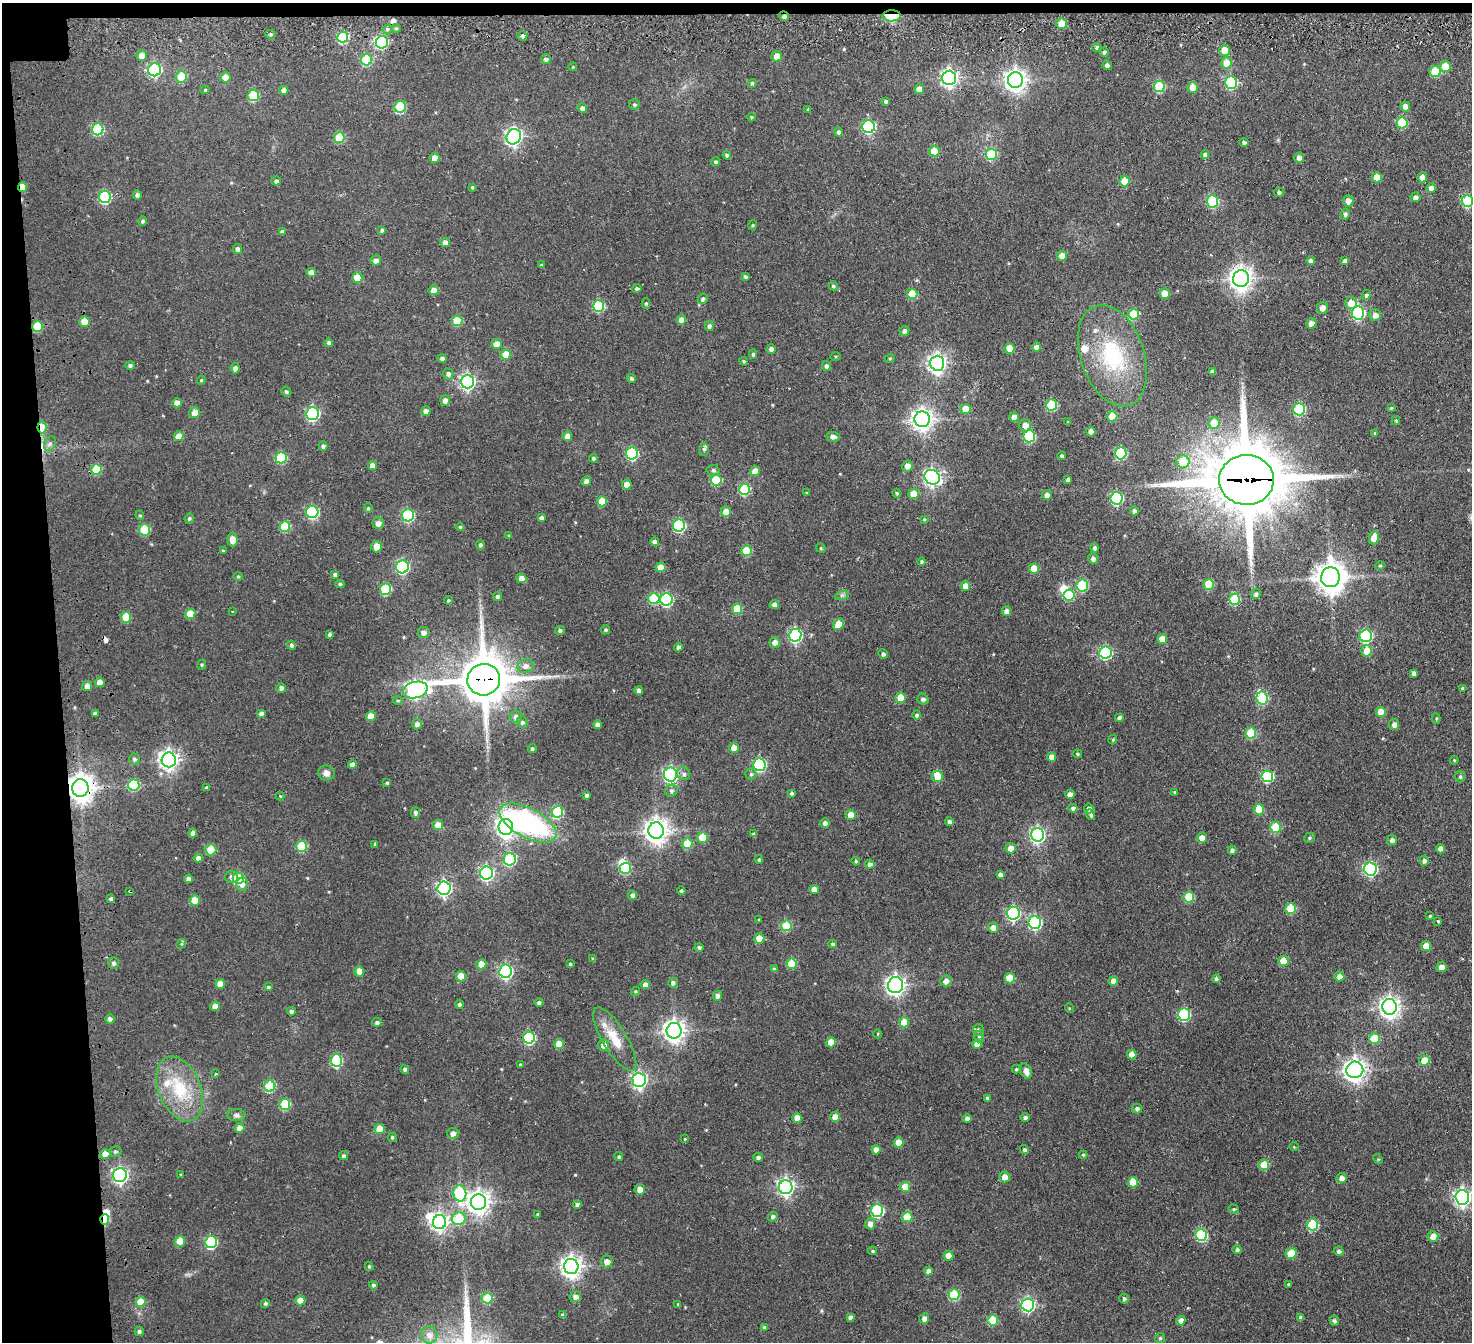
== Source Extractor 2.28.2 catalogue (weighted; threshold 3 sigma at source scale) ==
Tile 1 of 3 x 3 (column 1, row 1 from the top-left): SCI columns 106-1575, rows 2928-4267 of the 4620 x 4603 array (HDU 1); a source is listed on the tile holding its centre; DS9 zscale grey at full resolution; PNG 1474 x 1344 px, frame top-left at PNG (2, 3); each listed source drawn as its Kron ellipse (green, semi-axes under 4 px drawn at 4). Shown black and unused: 5% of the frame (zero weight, under 3 of 4 exposures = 11% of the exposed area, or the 3 px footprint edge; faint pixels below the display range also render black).
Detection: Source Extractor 2.28.2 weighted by HDU 2 'WHT'; one run over the whole footprint, this tile lists its part. Background 0.287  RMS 0.012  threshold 0.0546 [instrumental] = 3 sigma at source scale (4.5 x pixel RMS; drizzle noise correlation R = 1.50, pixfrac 1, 0.05/0.05 arcsec/px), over >= 5 px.
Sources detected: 521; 5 inside a brighter object's white glare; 3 cosmic-ray / hot-pixel residue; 1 long thin detection or spike segment (spike, bleed or trail) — neither listed nor drawn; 5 inside a brighter listed object's ellipse — not listed separately; of the other 507, all 500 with FLUX_AUTO >= 1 (the completeness limit of this list) listed and drawn (7 fainter detections not listed), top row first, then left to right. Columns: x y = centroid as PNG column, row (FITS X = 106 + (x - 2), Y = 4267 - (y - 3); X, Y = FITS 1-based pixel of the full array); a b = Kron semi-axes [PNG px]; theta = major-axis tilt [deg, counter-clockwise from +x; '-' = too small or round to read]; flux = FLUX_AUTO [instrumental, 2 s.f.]
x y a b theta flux
784 16 5 4 - 3.6
892 16 9 5 1 48
1062 24 5 5 - 26
396 28 5 4 - 2
387 29 4 4 - 1.9
271 34 5 4 - 2.3
522 36 5 4 - 3.2
343 37 5 5 - 83
382 42 6 6 - 110
1096 47 4 4 - 2
1225 50 5 5 - 17
1104 52 5 4 - 2.3
142 56 5 5 - 8.9
777 56 5 5 - 11
546 59 5 4 - 2.8
367 60 6 5 - 73
1226 63 5 5 - 24
1107 65 5 4 - 4.5
1445 66 5 5 - 22
573 67 4 3 - 1.2
155 70 6 6 - 180
1435 72 5 5 - 39
181 77 6 5 - 40
226 77 5 5 - 15
949 78 7 7 - 410
1015 80 8 7 - 790
1231 82 6 6 - 110
752 83 4 4 - 1.9
1159 86 6 5 - 67
1193 87 5 5 - 15
919 89 5 4 - 10
205 90 4 4 - 1.3
284 90 4 4 - 7.8
253 95 6 5 - 61
885 101 4 4 - 2.5
634 104 5 5 - 2
1405 106 5 5 - 8.1
400 107 6 5 - 72
582 108 4 4 - 4.3
808 109 4 4 - 1.2
751 117 4 4 - 1.4
1402 123 5 5 - 52
869 127 6 6 - 160
98 129 6 5 - 80
838 132 4 4 - 3.3
514 137 8 7 - 380
339 138 5 5 - 44
1244 142 5 4 - 2.6
934 151 5 5 - 25
1205 154 4 4 - 3.3
727 155 4 4 - 3
991 155 5 5 - 61
435 158 5 5 - 14
1299 158 5 5 - 6.3
716 162 4 4 - 2.3
1377 177 5 5 - 17
1422 177 5 5 - 7.9
276 181 4 4 - 3.4
1125 181 5 5 - 26
22 187 5 4 - 24
472 187 3 3 - 1.3
1431 188 5 4 - 5.7
1279 192 5 4 - 2.6
137 195 4 4 - 3.4
105 197 6 6 - 110
1415 197 5 4 - 4.1
1213 201 6 5 - 82
1348 201 6 5 - 8.3
1467 201 6 5 - 86
1345 214 5 4 - 3
143 221 5 4 - 2.3
753 225 5 3 - 1.2
382 230 4 3 - 2.3
282 232 4 4 - 4.2
445 243 5 4 - 7.8
238 249 5 4 - 4.3
1062 256 5 5 - 11
376 260 5 5 - 5.8
1311 260 4 4 - 3.9
1345 261 4 4 - 3.9
541 265 4 4 - 1.3
311 272 5 4 - 8.5
745 277 4 3 - 2.2
357 278 5 5 - 24
1241 279 8 8 - 950
833 286 5 4 - 2.2
637 289 4 4 - 2.7
434 290 5 5 - 9.6
912 294 5 5 - 35
1165 294 5 5 - 19
1366 295 5 4 - 2.3
703 299 5 5 - 2.9
646 303 5 4 - 1.9
1351 303 6 6 - 15
598 306 6 5 - 83
1322 308 6 5 - 8.5
1358 313 6 6 - 160
1134 314 5 5 - 48
1375 315 6 6 - 6.4
682 320 5 4 - 9.9
457 321 5 5 - 37
84 322 5 5 - 19
1311 323 5 5 - 6.7
38 326 5 5 - 47
709 326 5 4 - 3.3
904 331 5 5 - 3.8
329 343 4 4 - 3.9
497 344 5 5 - 12
1036 347 4 4 - 7.4
771 349 5 4 - 4.3
1010 349 5 5 - 20
753 354 4 4 - 1.9
506 355 5 5 - 24
835 356 5 3 - 1.2
1112 356 52 31 -71 110
442 358 4 4 - 3.2
890 358 5 3 - 1.3
744 361 4 3 - 1.5
937 363 7 7 - 540
130 365 5 4 - 2.6
826 366 5 4 - 3.5
235 368 5 4 - 4.4
1213 371 4 4 - 4.1
448 374 6 5 - 3.1
631 378 5 4 - 2.2
201 380 4 3 - 1.5
467 382 7 6 - 310
286 392 5 4 - 2.6
445 400 5 5 - 6
177 403 4 4 - 8
1052 405 5 5 - 79
1391 408 4 4 - 1.4
966 409 5 5 - 23
1299 409 6 6 - 97
426 411 5 5 - 5.5
195 413 5 5 - 13
313 414 6 6 - 180
1112 416 5 5 - 21
1014 417 5 4 - 11
922 419 8 7 - 780
1396 420 4 4 - 1.2
1068 422 4 4 - 1.1
1214 423 6 5 - 25
1025 425 6 6 - 12
42 427 6 4 87 24
1091 432 5 4 - 8.6
1375 433 3 3 - 1.6
179 436 5 5 - 13
567 436 5 4 - 7.6
833 436 7 4 -12 5.1
1029 436 6 6 - 88
50 444 7 5 67 3.5
323 446 4 4 - 3.6
704 449 6 5 - 2.3
632 453 6 6 - 120
1121 453 6 5 - 90
1062 456 4 3 - 2.7
281 458 5 5 - 77
593 458 4 4 - 2.5
1183 462 6 6 - 32
373 465 4 4 - 8.4
907 466 5 5 - 8.2
96 470 5 5 - 51
713 470 6 5 - 3.1
755 471 5 5 - 14
932 477 8 7 - 340
716 480 5 5 - 48
1068 480 4 4 - 4.4
1246 480 27 25 -1 10000
586 481 5 4 - 5.2
627 484 5 5 - 12
745 489 5 5 - 77
807 493 4 3 - 1.2
897 493 4 4 - 1.7
914 494 5 5 - 20
1047 495 5 5 - 5
1117 498 6 6 - 120
602 501 5 5 - 29
368 508 5 4 - 1.7
1134 511 4 4 - 3.7
312 512 6 6 - 130
726 512 5 5 - 12
140 515 5 4 - 1.5
408 515 6 6 - 110
189 518 5 4 - 2.1
542 518 4 4 - 3.8
924 519 4 3 - 1.5
378 523 6 5 - 6.7
679 526 6 6 - 120
285 527 5 5 - 52
460 527 4 4 - 1.5
145 530 6 5 - 47
509 536 4 4 - 1.2
1374 538 7 5 80 14
232 540 7 5 -87 13
655 542 4 4 - 6
480 545 5 4 - 2.8
377 547 6 5 - 13
821 548 5 4 - 1.6
1094 548 4 4 - 3.1
223 551 4 3 - 1.4
746 551 5 5 - 44
1093 559 5 5 - 4.5
922 562 4 4 - 2.1
1380 566 5 4 - 1.4
402 567 6 6 - 170
661 567 5 5 - 13
1034 569 5 5 - 20
335 574 4 4 - 3.6
238 577 4 4 - 1.4
1330 577 10 9 - 1800
521 578 5 5 - 7.3
340 584 4 4 - 1.9
1209 584 5 5 - 44
965 586 5 5 - 8.3
1082 586 6 5 - 77
385 589 6 5 - 66
1256 594 5 5 - 2.6
842 595 7 4 18 2.5
1069 595 5 5 - 55
497 596 4 4 - 2.6
654 598 6 5 - 60
666 599 6 6 - 140
1235 599 5 5 - 68
448 600 4 3 - 1.5
774 604 4 4 - 4.7
737 609 5 5 - 40
232 611 3 2 - 1.1
1007 611 5 4 - 6.7
190 614 5 5 - 32
126 617 5 5 - 32
838 624 6 5 - 20
560 630 5 4 - 2.6
605 630 5 4 - 1.9
424 632 5 5 - 4.8
329 634 4 4 - 2.3
795 635 6 6 - 190
1366 636 6 6 - 140
1162 639 5 5 - 15
775 642 5 5 - 8.3
291 645 5 4 - 2.5
678 647 4 4 - 3.8
1367 651 6 5 - 20
1105 652 6 6 - 140
883 654 5 4 - 3.3
202 665 5 4 - 1.6
525 666 8 7 - 6.5
1414 673 4 4 - 3.9
484 680 16 15 - 5300
100 682 5 5 - 13
87 686 5 5 - 7.6
281 688 5 5 - 4
1462 688 4 4 - 2.7
415 690 13 8 13 360
639 690 4 4 - 5.4
900 698 5 5 - 23
1262 698 6 5 - 67
923 699 6 5 - 2.9
398 701 5 3 - 1.3
1381 712 5 5 - 19
95 713 4 4 - 3.5
261 713 5 4 - 4.1
917 715 5 4 - 2.3
371 716 5 5 - 16
516 717 6 6 - 4.8
1119 718 4 4 - 4.3
1436 719 5 4 - 1.4
522 722 5 5 - 3.2
417 724 5 5 - 4.6
1394 724 5 5 - 5.7
597 725 4 4 - 6.6
1251 733 5 5 - 48
1113 740 5 4 - 1.5
734 748 5 5 - 13
532 749 4 4 - 2.3
1077 754 5 4 - 1.8
1052 757 5 4 - 7.9
134 759 5 5 - 2.6
169 760 7 7 - 600
1454 760 4 4 - 1.2
759 764 6 6 - 160
352 765 4 4 - 5.3
326 773 8 7 - 7.3
670 774 7 6 - 270
684 774 7 6 - 3.8
751 774 5 5 - 2.2
1267 776 6 6 - 99
1460 776 6 4 -89 2.3
937 777 6 5 - 19
387 783 4 3 - 2.1
134 785 5 5 - 70
80 788 9 8 - 1400
206 788 3 3 - 1.9
671 791 6 6 - 2.7
1175 792 3 3 - 1.5
791 793 4 4 - 2.5
1070 794 4 4 - 6.7
586 795 4 4 - 2.3
280 796 4 4 - 1.1
1073 808 4 4 - 3.5
1089 809 5 5 - 4.3
1259 809 5 5 - 26
557 812 6 5 - 84
415 813 5 4 - 3.4
851 815 5 5 - 13
1091 815 6 4 -66 2.7
949 822 4 4 - 3.9
528 823 31 14 -28 220
825 823 5 4 - 4.6
438 825 5 5 - 12
506 827 8 7 - 640
1276 827 5 5 - 43
656 830 8 8 - 1000
193 833 4 4 - 5.8
754 834 4 4 - 2.7
1037 835 7 6 - 280
702 837 5 5 - 22
1202 838 5 5 - 9.7
1309 838 6 5 - 2
1392 840 5 5 - 4.2
375 844 4 3 - 1.8
687 844 5 5 - 39
302 846 5 5 - 54
1011 848 5 5 - 12
1440 849 4 4 - 6.7
211 850 5 5 - 31
1232 850 4 4 - 3.9
198 858 5 4 - 5.5
510 859 6 6 - 100
759 859 4 3 - 1.5
856 861 4 4 - 1.5
1424 861 5 4 - 3.8
870 864 5 4 - 4
625 868 5 5 - 66
1370 869 6 6 - 190
486 873 6 6 - 220
1000 875 4 4 - 4.2
231 877 6 6 - 4.7
238 878 6 5 - 66
189 879 4 4 - 6.5
242 884 7 5 62 5.5
444 888 7 6 - 260
814 889 4 4 - 11
130 891 3 2 - 1.1
681 891 4 4 - 1.9
633 895 4 4 - 4.4
1189 897 5 5 - 45
111 899 4 4 - 3.7
195 900 5 5 - 22
1291 909 5 5 - 41
1013 913 6 6 - 190
1430 916 3 3 - 1.4
759 920 3 3 - 1
1438 921 4 4 - 1.5
1035 923 6 6 - 150
786 926 5 5 - 50
993 928 5 5 - 8
759 938 5 5 - 15
181 944 5 4 - 1.6
832 944 4 4 - 2.4
1426 946 5 5 - 18
699 947 4 4 - 2.8
593 959 4 3 - 2
1283 961 5 5 - 19
114 963 6 5 - 3.1
481 964 5 5 - 17
570 964 4 4 - 1.6
792 964 5 5 - 37
1441 967 5 5 - 9.3
774 969 4 4 - 2.2
359 971 5 5 - 15
505 971 6 6 - 210
461 976 5 5 - 17
1339 976 5 5 - 7.6
1010 978 5 5 - 28
1216 979 4 4 - 2.9
946 981 6 5 - 6.2
1113 981 4 4 - 8
673 983 5 4 - 3.4
220 984 5 5 - 14
645 985 4 4 - 7.5
896 985 8 7 - 550
268 987 4 4 - 2.2
635 991 5 4 - 1.5
717 996 5 4 - 5.2
539 1003 4 4 - 3
459 1005 4 4 - 2.8
215 1006 5 4 - 10
1390 1007 8 7 - 700
1069 1008 5 3 - 1.1
291 1011 4 4 - 3.4
1184 1014 6 6 - 99
110 1019 4 4 - 3.8
377 1022 5 4 - 3
904 1022 5 5 - 25
978 1030 6 5 - 2.5
674 1031 8 7 - 820
878 1034 4 3 - 1.1
979 1036 6 5 - 2.2
529 1038 6 6 - 130
1375 1038 5 5 - 35
615 1039 36 12 -59 30
831 1042 5 5 - 19
559 1044 5 5 - 20
977 1044 5 5 - 9.1
603 1045 5 5 - 8
1132 1055 5 4 - 11
336 1060 6 5 - 110
1424 1061 5 5 - 23
520 1065 4 3 - 1.5
405 1069 4 4 - 3.1
1016 1069 4 4 - 1.6
1355 1070 8 8 - 820
1026 1071 8 5 -66 9.4
216 1074 4 4 - 1.1
639 1080 7 6 - 330
270 1086 5 5 - 74
180 1089 34 21 -68 60
988 1098 4 4 - 2.8
285 1104 5 5 - 61
1137 1109 5 5 - 2.8
236 1115 9 6 -1 3.4
835 1117 5 5 - 14
1025 1117 4 4 - 3.2
797 1118 5 5 - 13
967 1119 4 4 - 5
240 1128 5 5 - 8.5
379 1129 5 5 - 27
453 1134 6 5 - 6.6
392 1137 4 4 - 2
685 1139 4 3 - 1.2
899 1143 5 5 - 16
1294 1147 5 3 - 1
876 1150 5 4 - 8.5
1024 1150 5 4 - 2.6
115 1151 6 5 - 2.2
105 1154 5 5 - 13
1083 1155 4 4 - 1.5
344 1156 4 4 - 2.7
619 1157 4 4 - 2
758 1157 5 4 - 3.7
1378 1159 5 4 - 1.3
1264 1165 5 5 - 34
120 1175 7 6 - 340
181 1175 4 3 - 1.3
1004 1177 5 5 - 8.7
1341 1178 5 5 - 6.7
1133 1182 5 5 - 27
786 1187 7 7 - 370
905 1187 5 5 - 22
640 1189 5 5 - 6.5
460 1193 8 6 -77 100
1462 1197 7 7 - 400
478 1202 8 7 - 890
577 1204 4 4 - 3.1
1234 1209 5 4 - 1.7
877 1210 6 6 - 130
537 1214 4 3 - 1
773 1217 5 4 - 2.6
907 1217 5 5 - 33
105 1219 5 4 - 49
459 1219 7 6 - 46
440 1222 7 6 - 440
870 1224 5 5 - 6.9
1313 1225 5 5 - 73
1201 1235 6 5 - 100
1433 1236 5 5 - 10
180 1241 5 5 - 28
211 1242 6 6 - 110
1237 1250 4 4 - 3.3
872 1251 5 4 - 1.6
1339 1251 5 5 - 3.3
1291 1253 5 5 - 35
948 1256 5 5 - 12
607 1262 6 6 - 8.9
369 1266 4 3 - 1.6
571 1267 7 7 - 770
928 1271 4 4 - 5.6
1288 1284 4 3 - 1.2
373 1285 4 4 - 2.6
954 1295 5 5 - 69
575 1297 6 5 - 6
487 1298 5 5 - 58
1124 1299 5 5 - 2.6
300 1301 5 5 - 13
141 1302 5 5 - 23
265 1304 4 4 - 2.4
678 1304 4 4 - 1.3
1028 1305 6 6 - 210
563 1315 4 4 - 3.8
850 1317 4 4 - 3.2
924 1318 5 5 - 6.9
1301 1318 4 4 - 3.7
993 1320 5 5 - 41
1181 1321 5 4 - 7.2
1334 1321 5 4 - 2.6
764 1327 4 4 - 2.1
139 1331 4 4 - 2.9
429 1335 8 8 - 8.4
1160 1338 5 5 - 1.9
Overlapping masked pixels (flux is a lower limit): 10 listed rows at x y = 784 16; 892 16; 22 187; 42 427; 1246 480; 484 680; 80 788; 130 891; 105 1154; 105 1219
Isophote crosses this tile's border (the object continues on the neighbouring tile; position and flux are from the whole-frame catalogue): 1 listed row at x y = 1467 201